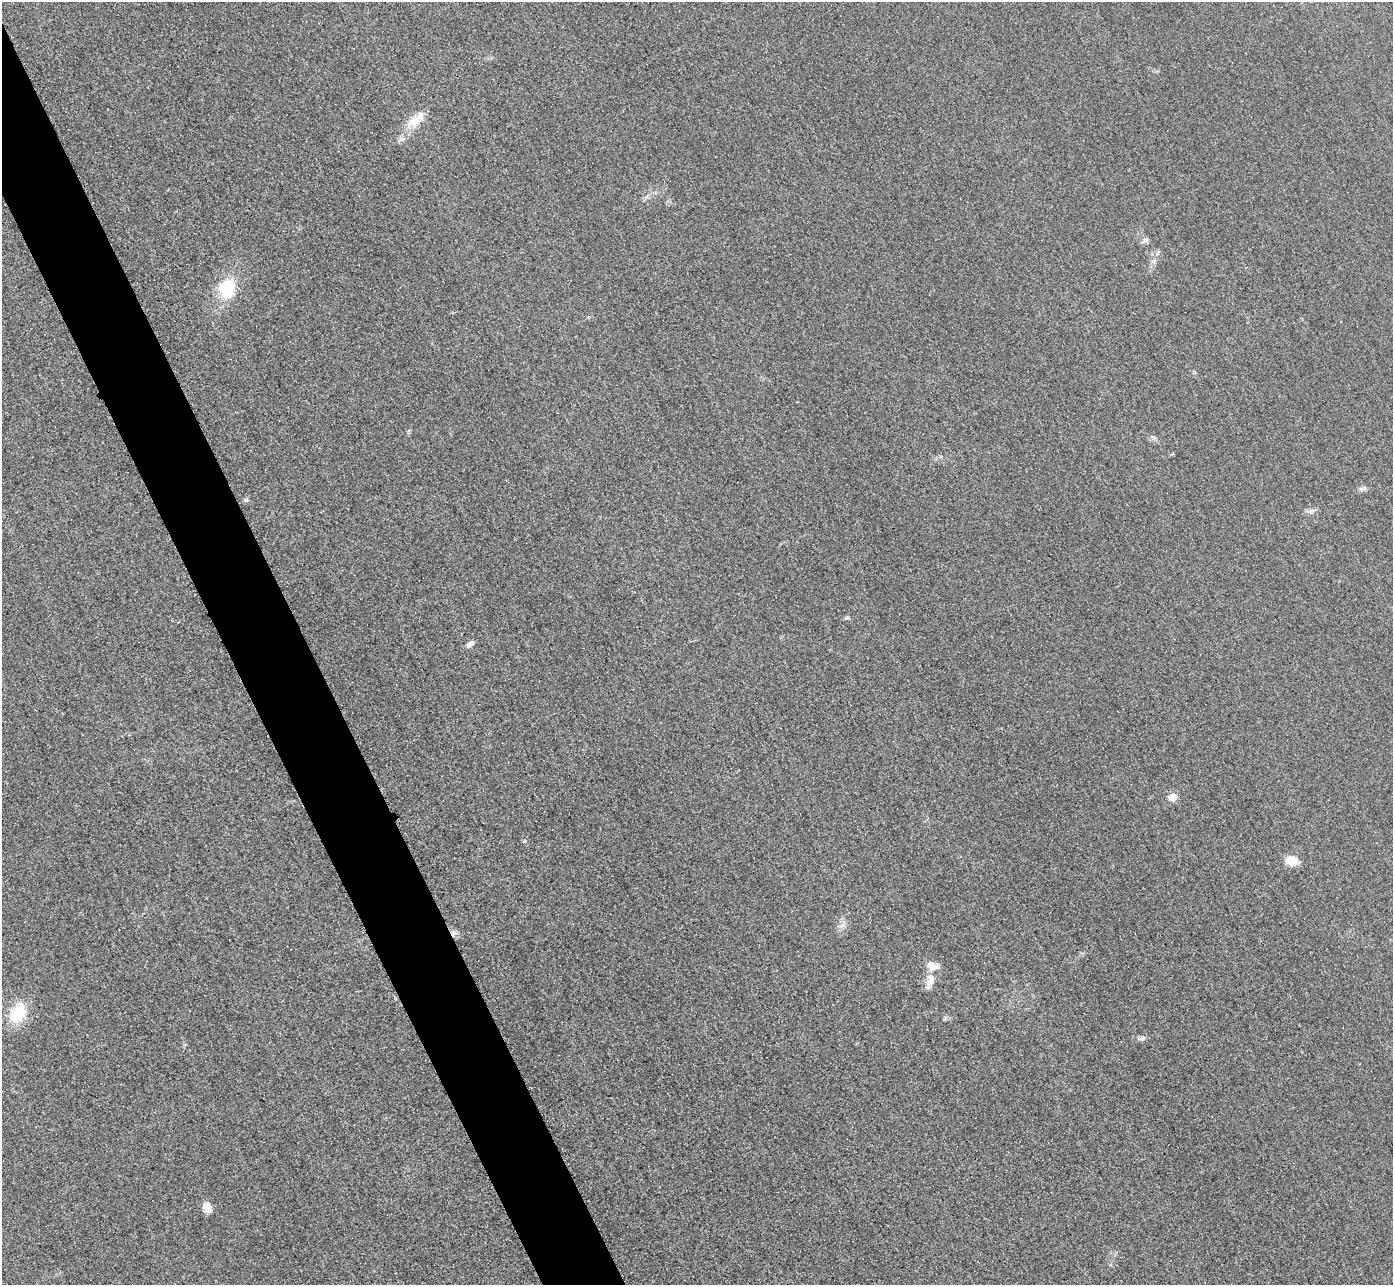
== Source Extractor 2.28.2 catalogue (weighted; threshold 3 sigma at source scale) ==
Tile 11 of 4 x 4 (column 3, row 3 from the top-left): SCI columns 2813-4203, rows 1590-2872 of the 5626 x 5614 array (HDU 1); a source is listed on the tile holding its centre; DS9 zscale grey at full resolution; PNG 1395 x 1287 px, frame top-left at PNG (2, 2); no overlay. Shown black and unused: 5% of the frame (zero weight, under 3 of 4 exposures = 3% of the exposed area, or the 3 px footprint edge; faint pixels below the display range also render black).
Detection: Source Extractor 2.28.2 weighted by HDU 2 'WHT'; one run over the whole footprint, this tile lists its part. Background 0.0828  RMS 0.017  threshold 0.0787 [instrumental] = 3 sigma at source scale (4.5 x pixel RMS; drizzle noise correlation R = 1.50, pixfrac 1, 0.05/0.05 arcsec/px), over >= 5 px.
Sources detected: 14; all 14 listed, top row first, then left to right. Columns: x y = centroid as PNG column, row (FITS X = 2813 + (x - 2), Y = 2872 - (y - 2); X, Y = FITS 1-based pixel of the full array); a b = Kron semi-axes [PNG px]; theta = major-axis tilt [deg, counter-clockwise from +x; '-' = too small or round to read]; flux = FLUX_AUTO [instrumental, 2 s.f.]
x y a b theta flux
416 120 27 12 35 29
1145 240 10 6 38 5.2
227 288 21 18 81 70
246 500 7 5 1 3.5
847 618 5 5 - 3.5
470 644 10 5 24 6.9
1173 797 5 5 - 38
525 841 5 4 - 2.4
1292 861 10 8 -17 34
932 966 15 10 -23 18
930 980 17 9 73 16
17 1014 18 13 58 67
1142 1038 9 6 10 5.3
207 1207 12 9 -74 15
Unlisted compact peaks at least as high as the median listed source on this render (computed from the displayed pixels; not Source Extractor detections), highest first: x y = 1311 512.